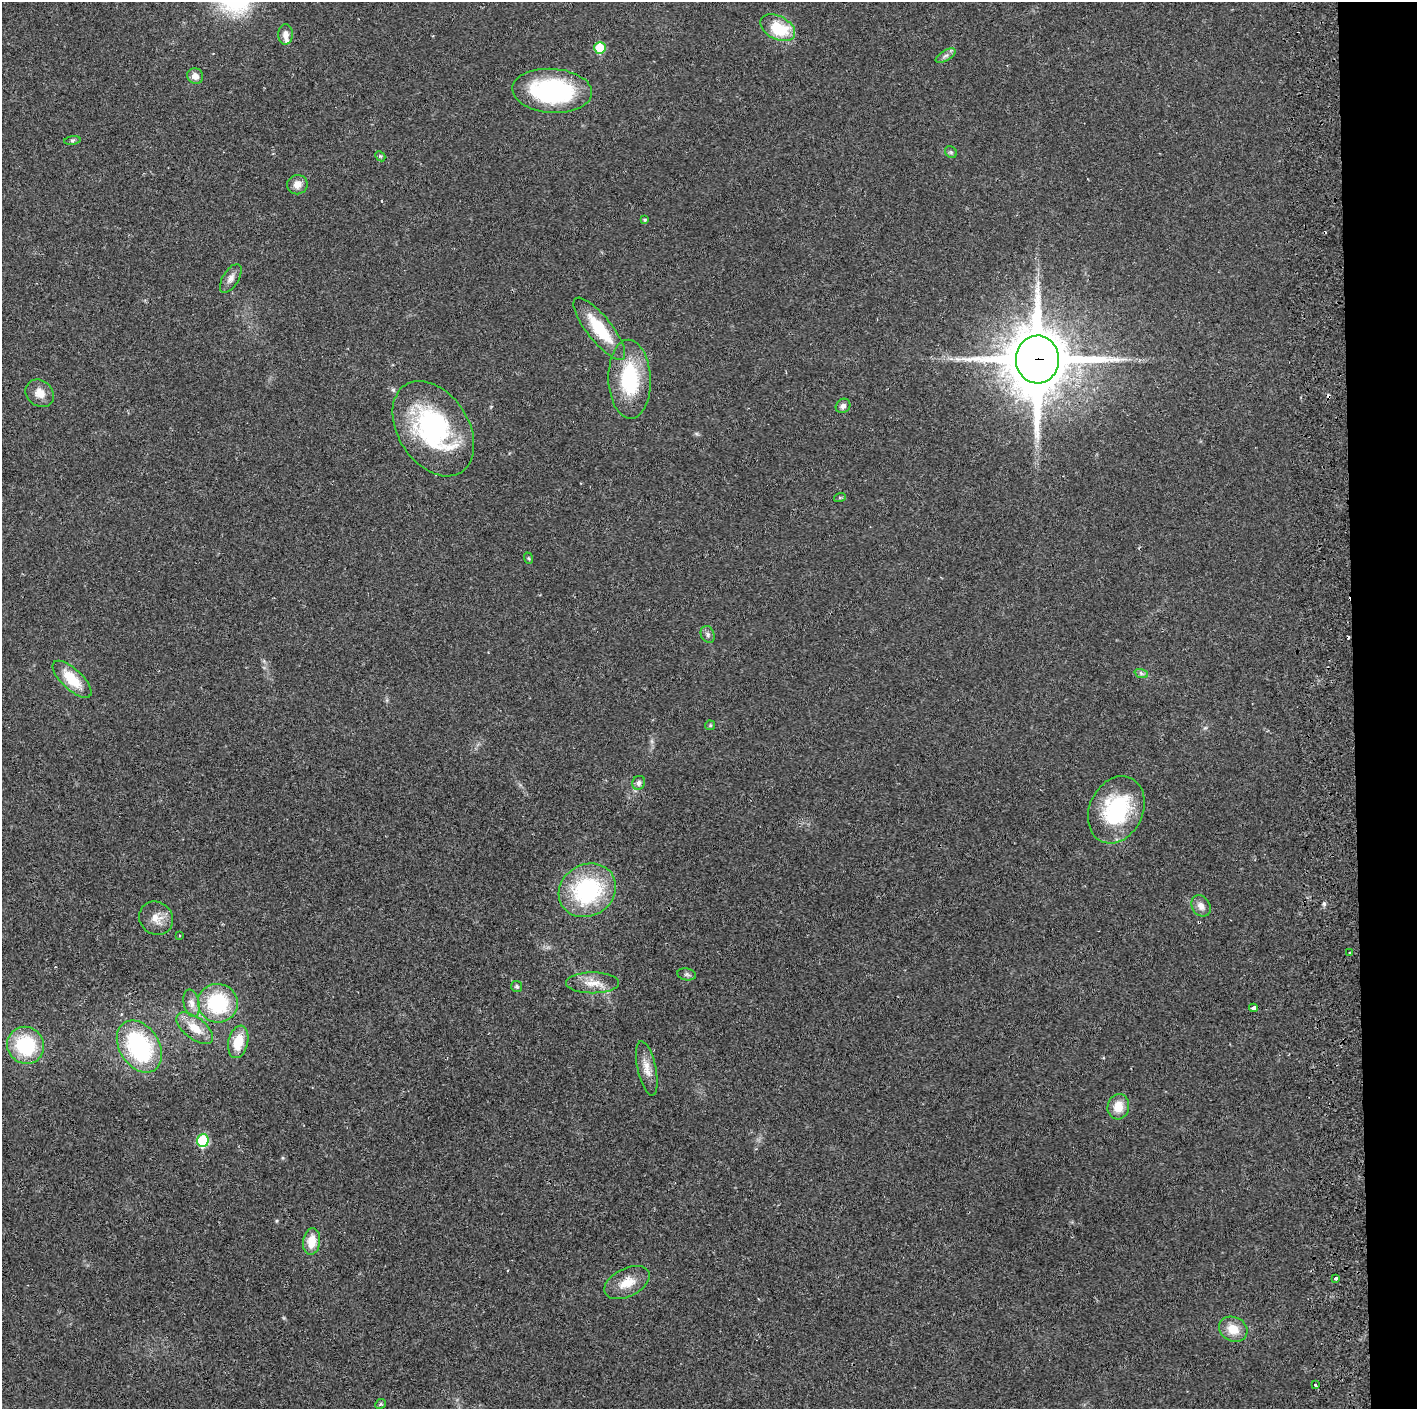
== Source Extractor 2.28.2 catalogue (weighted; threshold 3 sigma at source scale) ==
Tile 6 of 3 x 3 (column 3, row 2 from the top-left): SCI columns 2890-4304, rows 1411-2817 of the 4360 x 4230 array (HDU 1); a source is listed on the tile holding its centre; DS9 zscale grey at full resolution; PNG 1419 x 1411 px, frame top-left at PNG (2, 2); each listed source drawn as its Kron ellipse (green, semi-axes under 4 px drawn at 4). Shown black and unused: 4% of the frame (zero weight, under 2 of 3 exposures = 3% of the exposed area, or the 3 px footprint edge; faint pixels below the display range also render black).
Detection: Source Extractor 2.28.2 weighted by HDU 2 'WHT'; one run over the whole footprint, this tile lists its part. Background 0.0247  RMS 0.0037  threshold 0.0166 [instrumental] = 3 sigma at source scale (4.5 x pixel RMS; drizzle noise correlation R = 1.50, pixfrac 1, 0.05/0.05 arcsec/px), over >= 5 px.
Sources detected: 53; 2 cosmic-ray / hot-pixel residue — neither listed nor drawn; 1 inside a brighter listed object's ellipse — not listed separately; the other 50 listed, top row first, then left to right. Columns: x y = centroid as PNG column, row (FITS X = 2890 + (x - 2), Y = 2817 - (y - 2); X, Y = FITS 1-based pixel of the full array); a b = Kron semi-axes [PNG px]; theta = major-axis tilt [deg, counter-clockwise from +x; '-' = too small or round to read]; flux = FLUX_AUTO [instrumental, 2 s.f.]
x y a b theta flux
778 28 19 11 -28 15
285 34 10 7 -89 2.4
600 48 6 5 - 12
946 56 11 5 30 1.3
195 76 8 7 - 2.6
552 91 40 22 -4 49
72 140 8 4 8 0.63
951 152 6 5 - 0.65
380 156 6 4 -43 0.49
297 185 10 9 - 2.8
645 220 4 4 - 0.63
231 278 16 8 59 2.3
599 329 38 12 -52 17
1037 359 24 21 88 2700
630 379 39 21 -88 26
40 393 15 12 -40 3.8
843 406 8 6 45 1.5
433 429 52 35 -57 56
840 497 6 4 19 0.43
528 558 6 3 -70 0.43
708 634 9 6 -66 1.1
1141 673 7 4 -19 0.79
72 679 24 10 -43 11
710 725 5 5 - 0.45
639 783 7 6 - 1.3
1116 810 35 26 65 33
587 890 30 25 31 42
1201 906 11 9 -57 2.5
156 918 17 16 - 4.7
179 936 3 2 - 0.34
1350 953 4 2 - 0.37
687 974 9 6 -10 1
593 983 26 10 0 5.5
517 986 5 5 - 0.68
192 1003 14 7 -77 2.5
218 1003 20 19 - 27
1254 1008 4 3 - 7.6
195 1028 21 10 -38 6.4
238 1042 16 9 77 8.9
26 1045 19 18 - 24
139 1046 28 20 -58 41
647 1068 27 9 -78 4.4
1118 1107 13 11 77 5.2
203 1141 6 6 - 22
312 1241 13 8 82 6.1
1336 1278 4 3 - 1
627 1283 24 14 27 6.7
1233 1329 15 12 -25 6.2
1316 1385 3 3 - 0.9
381 1404 5 5 - 0.56
Overlapping masked pixels (flux is a lower limit): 1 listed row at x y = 1037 359